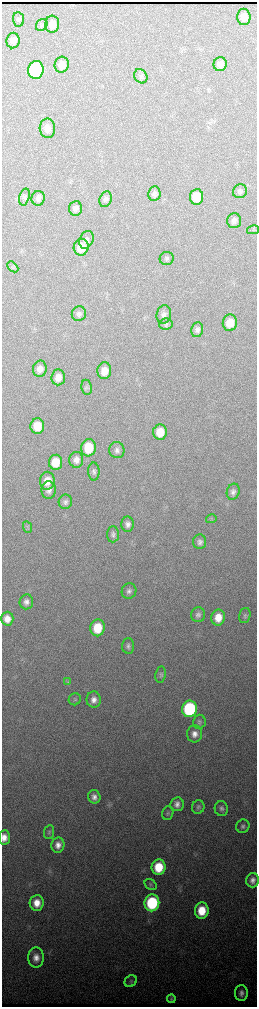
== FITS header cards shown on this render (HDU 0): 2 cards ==
NAXIS1  =                  510 / length of data axis 1
NAXIS2  =                 2010 / length of data axis 2

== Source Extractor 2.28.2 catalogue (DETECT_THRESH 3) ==
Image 510 x 2010 px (HDU 0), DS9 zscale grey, zoomed out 1/2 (1 PNG px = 2 x 2 image px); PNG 259 x 1009 px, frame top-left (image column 2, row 2010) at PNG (2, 2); each listed source drawn as its Kron ellipse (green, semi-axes under 4 px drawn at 4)
Background 3510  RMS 40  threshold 119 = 3 sigma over >= 5 px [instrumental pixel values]
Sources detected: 82; all 82 listed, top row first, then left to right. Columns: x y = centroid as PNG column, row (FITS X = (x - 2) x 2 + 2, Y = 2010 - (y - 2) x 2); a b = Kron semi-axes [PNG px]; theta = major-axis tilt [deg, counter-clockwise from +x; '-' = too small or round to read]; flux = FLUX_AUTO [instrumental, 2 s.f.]
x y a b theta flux
244 17 8 6 -90 7.5e+04
18 19 7 5 -84 2.0e+04
52 24 8 7 - 6.9e+04
42 25 6 5 - 1.8e+04
13 41 8 6 82 4.0e+04
220 64 7 6 - 4.6e+04
62 65 8 7 - 6.2e+04
36 70 9 7 82 1.4e+06
141 76 7 6 - 2.2e+04
47 128 9 7 -87 6.6e+04
240 191 7 6 - 2.3e+04
154 194 7 6 - 2.4e+04
24 197 9 5 73 2.0e+04
196 197 8 6 84 1.5e+05
38 198 7 6 - 3.2e+04
105 199 8 6 69 2.4e+04
75 208 7 6 - 3.4e+04
234 221 7 7 - 3.4e+04
253 230 6 1 15 5.0e+03
86 240 9 6 66 3.2e+04
81 247 8 7 - 1.6e+05
167 258 7 6 - 2.1e+04
13 267 6 3 -44 1.1e+04
79 314 7 7 - 2.9e+04
164 314 9 7 77 3.3e+04
230 323 8 7 - 1.3e+05
166 324 7 5 10 1.9e+04
197 330 7 6 - 3.2e+04
40 369 8 7 - 6.6e+04
104 371 8 7 - 1.0e+05
58 377 8 7 - 7.0e+04
87 387 8 5 -81 1.8e+04
37 426 8 7 - 1.7e+05
160 432 7 7 - 1.5e+05
88 448 9 7 83 2.4e+05
117 450 8 7 - 3.7e+04
76 460 8 7 - 5.7e+04
55 462 7 6 - 1.6e+05
94 472 9 5 -89 2.3e+04
47 481 9 7 86 1.0e+05
49 490 9 7 -88 4.4e+04
233 492 8 6 73 3.3e+04
65 502 7 6 - 2.9e+04
211 519 5 3 - 1.0e+04
128 524 7 6 - 3.9e+04
27 527 6 4 -66 1.4e+04
113 534 8 6 86 2.6e+04
200 542 7 6 - 3.1e+04
129 591 8 7 - 2.9e+04
26 602 7 7 - 4.1e+04
198 615 7 7 - 3.2e+04
245 615 8 5 74 1.9e+04
218 618 8 7 - 1.2e+05
7 619 7 6 - 7.8e+04
97 628 8 7 - 2.2e+05
128 646 8 6 88 2.5e+04
161 675 8 5 82 1.8e+04
67 682 4 2 - 7.3e+03
75 699 6 6 - 1.6e+04
94 700 8 7 - 5.3e+04
189 709 8 7 - 9.2e+05
199 722 7 6 - 2.1e+04
194 734 8 7 - 5.6e+04
94 797 7 6 - 4.3e+04
177 804 7 6 - 4.3e+04
198 807 7 6 - 2.1e+04
221 809 7 6 - 3.1e+04
168 813 7 5 72 1.9e+04
243 826 7 6 - 2.5e+04
49 832 7 5 81 1.7e+04
4 838 7 5 86 7.0e+04
58 845 7 6 - 5.7e+04
159 867 8 7 - 2.6e+05
253 880 7 6 - 5.1e+04
151 884 6 5 - 1.5e+04
37 903 8 7 - 1.0e+05
152 903 8 7 - 6.8e+05
202 911 8 7 - 2.1e+05
36 958 10 8 90 7.5e+04
131 981 6 5 - 1.7e+04
241 993 8 6 89 4.2e+04
171 999 4 3 - 1.7e+04